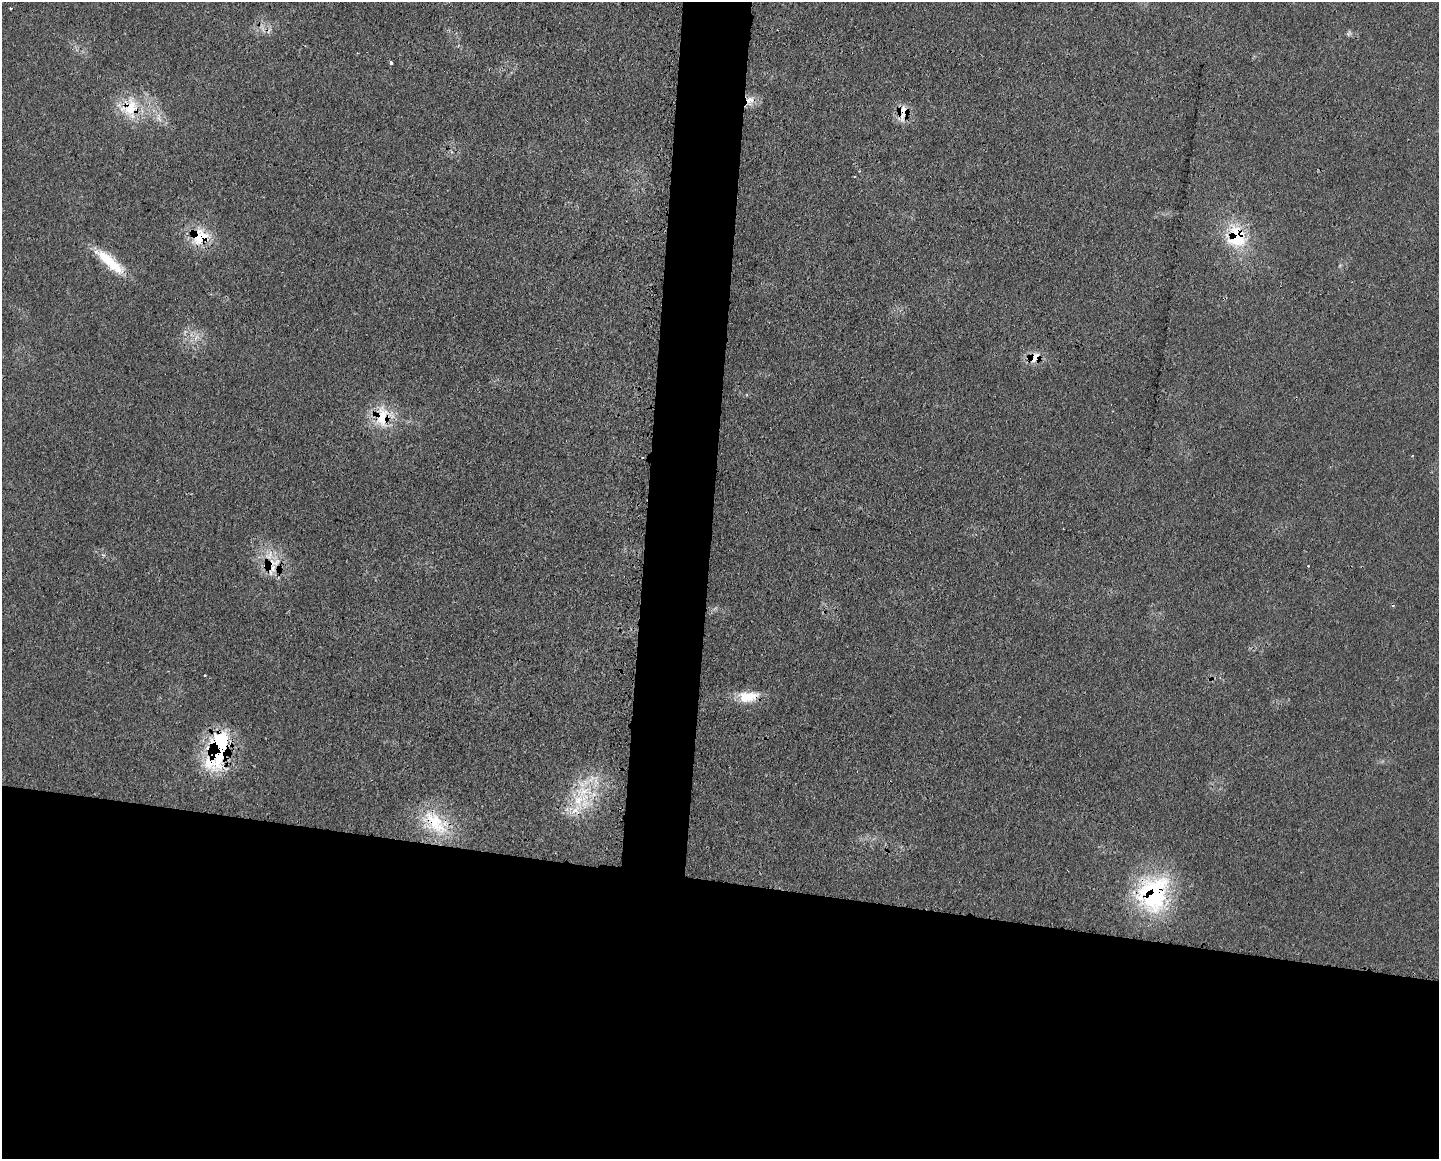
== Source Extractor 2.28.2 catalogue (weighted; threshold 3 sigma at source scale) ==
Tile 11 of 3 x 4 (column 2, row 4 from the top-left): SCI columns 1567-3003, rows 10-1166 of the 4681 x 4656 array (HDU 1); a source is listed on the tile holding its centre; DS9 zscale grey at full resolution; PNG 1441 x 1161 px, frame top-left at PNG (2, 2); no overlay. Shown black and unused: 27% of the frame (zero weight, under 3 of 4 exposures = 3% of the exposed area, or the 3 px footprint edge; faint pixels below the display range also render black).
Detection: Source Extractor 2.28.2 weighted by HDU 2 'WHT'; one run over the whole footprint, this tile lists its part. Background 0.0539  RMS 0.0041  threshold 0.0185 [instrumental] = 3 sigma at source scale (4.5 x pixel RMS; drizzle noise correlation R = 1.50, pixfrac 1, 0.05/0.05 arcsec/px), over >= 5 px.
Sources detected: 23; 2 cosmic-ray / hot-pixel residue — not listed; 4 inside a brighter listed object's ellipse — not listed separately; the other 17 listed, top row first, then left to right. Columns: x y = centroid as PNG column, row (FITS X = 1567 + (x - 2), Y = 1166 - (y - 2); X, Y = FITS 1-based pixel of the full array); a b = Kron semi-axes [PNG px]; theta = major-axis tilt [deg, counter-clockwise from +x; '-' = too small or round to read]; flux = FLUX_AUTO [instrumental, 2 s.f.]
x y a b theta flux
10 8 3 2 - 0.41
391 63 3 3 - 2.4
750 100 13 10 32 4.1
130 108 30 23 34 17
903 112 26 12 83 6
1236 236 33 20 83 20
198 237 26 14 -88 11
109 262 43 11 -42 15
1035 357 16 11 40 5.5
382 417 32 20 86 15
270 564 34 11 22 8.6
1308 566 2 2 - 0.33
748 697 28 14 5 9.1
220 747 53 24 81 36
579 800 20 15 64 14
435 822 44 21 -51 21
1153 893 48 38 69 50
Overlapping masked pixels (flux is a lower limit): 12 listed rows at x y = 750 100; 130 108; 903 112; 1236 236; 198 237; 1035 357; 382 417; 270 564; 748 697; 220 747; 435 822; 1153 893